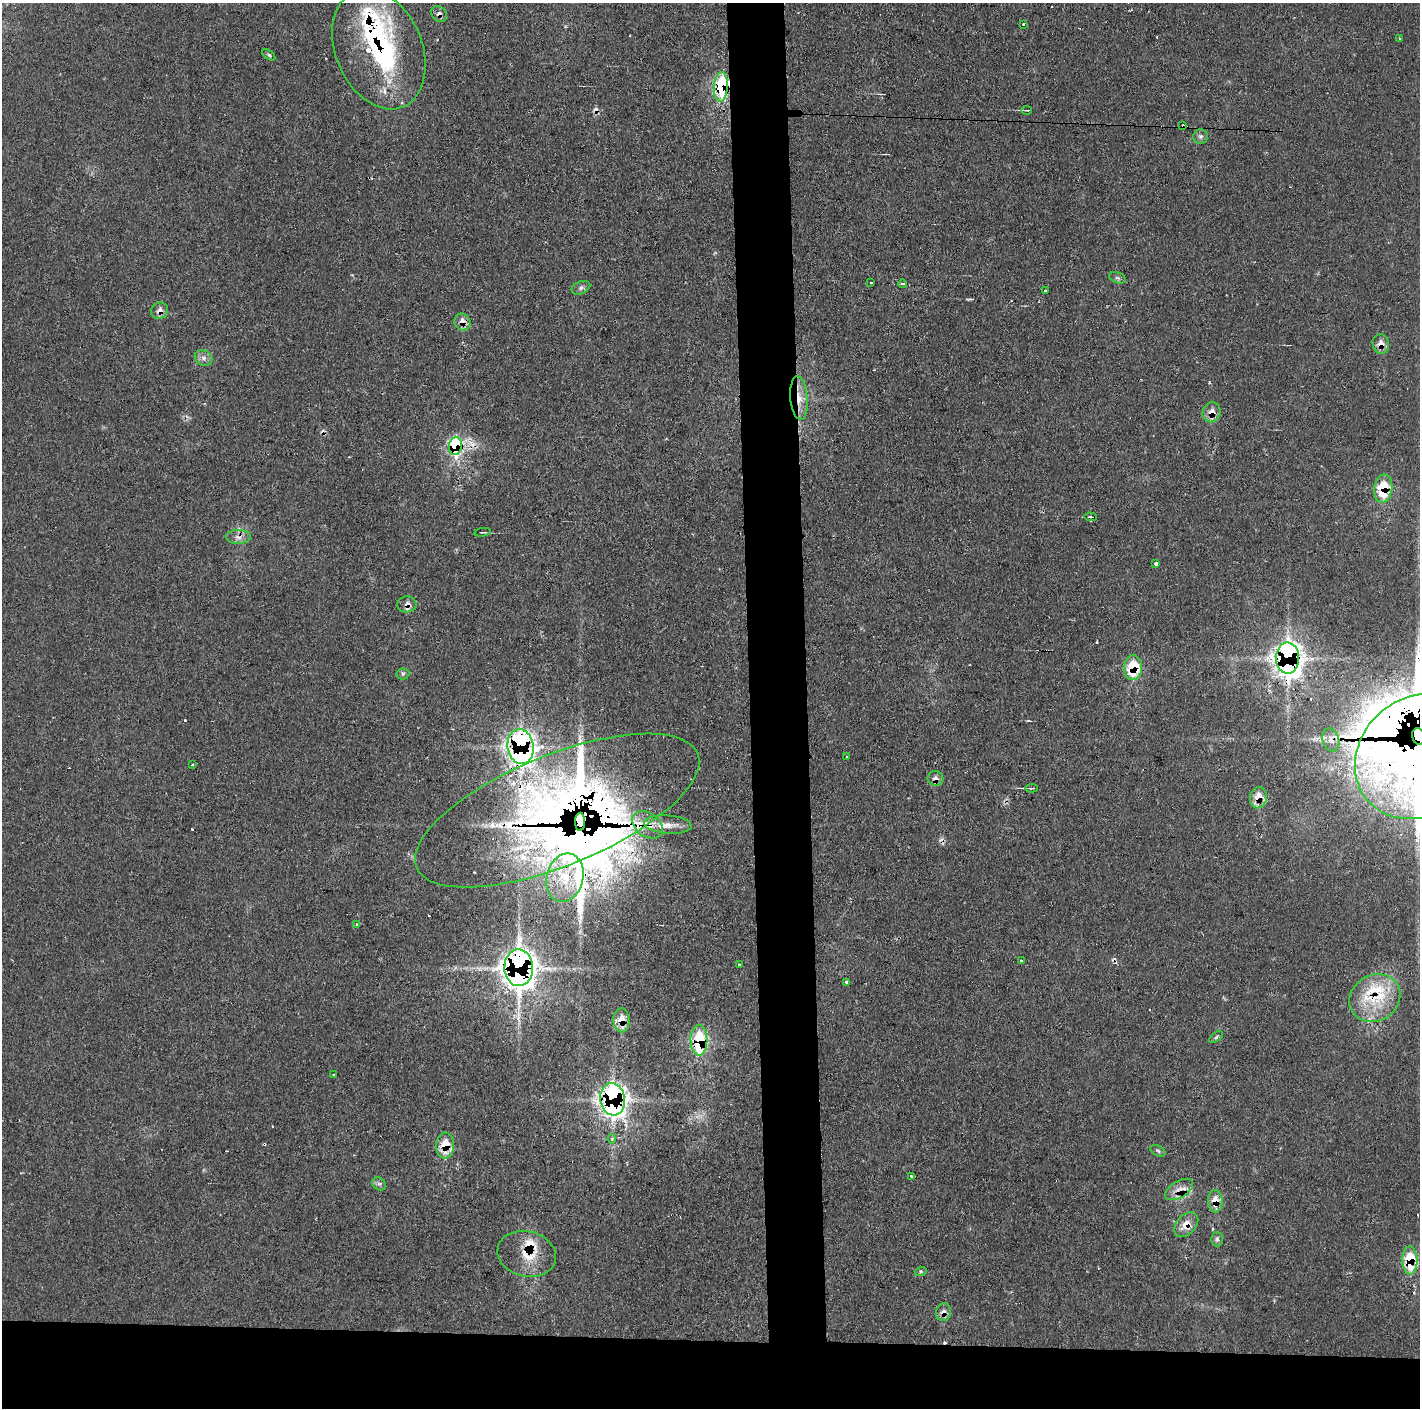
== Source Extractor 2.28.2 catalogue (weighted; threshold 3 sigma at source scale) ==
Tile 8 of 3 x 3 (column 2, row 3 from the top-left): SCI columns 1419-2836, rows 1-1406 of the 4253 x 4228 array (HDU 1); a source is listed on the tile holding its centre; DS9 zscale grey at full resolution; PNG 1422 x 1410 px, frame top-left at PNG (2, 3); each listed source drawn as its Kron ellipse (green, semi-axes under 4 px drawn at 4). Shown black and unused: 9% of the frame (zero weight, under 2 of 3 exposures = <1% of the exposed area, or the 3 px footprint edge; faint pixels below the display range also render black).
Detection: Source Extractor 2.28.2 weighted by HDU 2 'WHT'; one run over the whole footprint, this tile lists its part. Background 0.0829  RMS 0.0063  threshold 0.0285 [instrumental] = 3 sigma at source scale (4.5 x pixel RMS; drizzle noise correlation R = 1.50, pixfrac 1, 0.05/0.05 arcsec/px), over >= 5 px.
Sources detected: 100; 1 inside a brighter object's white glare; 15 cosmic-ray / hot-pixel residue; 1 long thin detection or spike segment (spike, bleed or trail) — neither listed nor drawn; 15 inside a brighter listed object's ellipse — not listed separately; the other 68 listed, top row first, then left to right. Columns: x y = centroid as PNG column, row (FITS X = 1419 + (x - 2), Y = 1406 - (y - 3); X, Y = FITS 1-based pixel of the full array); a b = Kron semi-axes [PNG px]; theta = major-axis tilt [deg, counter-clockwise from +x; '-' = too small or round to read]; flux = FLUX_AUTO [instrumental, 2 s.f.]
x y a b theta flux
439 14 8 7 - 2.8
1023 24 3 2 - 1.4
1400 38 3 2 - 0.91
379 49 63 43 -67 110
269 55 7 4 -36 0.97
721 87 15 7 86 77
1027 110 5 2 - 0.76
1183 126 3 3 - 4.1
1201 136 7 7 - 2
1117 278 8 5 -20 1.4
871 283 3 2 - 1
903 284 4 3 - 1.3
581 288 10 6 23 2
1045 290 3 3 - 5
159 311 9 8 - 4.2
462 322 8 8 - 5.7
1381 344 10 8 -77 5.7
204 358 9 7 -31 2.8
799 398 22 8 -85 9.7
1212 412 10 9 - 6.2
455 446 9 6 82 95
1383 488 14 9 84 23
1090 517 6 3 -4 1.3
483 532 8 2 8 0.74
238 537 12 7 0 3.6
1156 564 4 3 - 2.7
407 604 9 8 - 3.3
1288 658 16 11 -88 410
1133 668 12 9 87 25
403 674 6 6 - 1.3
1418 736 8 6 -76 4000
1331 740 12 8 -74 4.2
521 746 18 13 -83 250
1419 756 68 58 40 2200
847 757 3 2 - 0.88
192 765 3 3 - 0.83
935 779 8 7 - 3.2
1031 788 6 2 5 0.68
1258 798 11 8 77 9.5
557 811 152 55 22 2400
580 822 9 5 89 2700
647 825 17 12 -35 9.1
668 825 24 9 -5 7.7
565 878 24 18 75 26
357 924 4 2 - 0.59
1021 961 3 3 - 0.93
739 964 3 3 - 0.67
519 968 18 14 -88 630
846 982 4 3 - 1.6
1375 998 26 23 33 32
621 1020 12 8 -87 11
1216 1037 8 4 37 1.1
699 1040 15 8 -89 44
333 1075 3 3 - 0.91
613 1099 16 12 -81 290
612 1139 5 3 - 1.5
445 1146 13 9 89 15
1158 1151 8 5 -30 1.2
911 1176 3 3 - 1.2
379 1184 7 6 - 1.6
1179 1189 16 8 32 6
1215 1201 11 7 -88 8.8
1186 1225 14 9 48 7.9
1217 1239 7 6 - 1.6
527 1254 29 22 -14 18
1410 1260 14 7 -88 28
921 1271 6 4 18 1.1
943 1312 9 7 79 3.8
Overlapping masked pixels (flux is a lower limit): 36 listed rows (the first 20) at x y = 439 14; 379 49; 721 87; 1183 126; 159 311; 462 322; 1381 344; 799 398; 1212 412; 455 446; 1383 488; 407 604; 1288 658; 1133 668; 1418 736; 1331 740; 521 746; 1419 756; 935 779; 1258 798
Isophote crosses this tile's border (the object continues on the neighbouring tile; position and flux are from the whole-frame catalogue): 2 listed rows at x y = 1418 736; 1419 756
Unlisted compact peaks at least as high as the median listed source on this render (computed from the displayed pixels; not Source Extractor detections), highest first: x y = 185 720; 192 829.